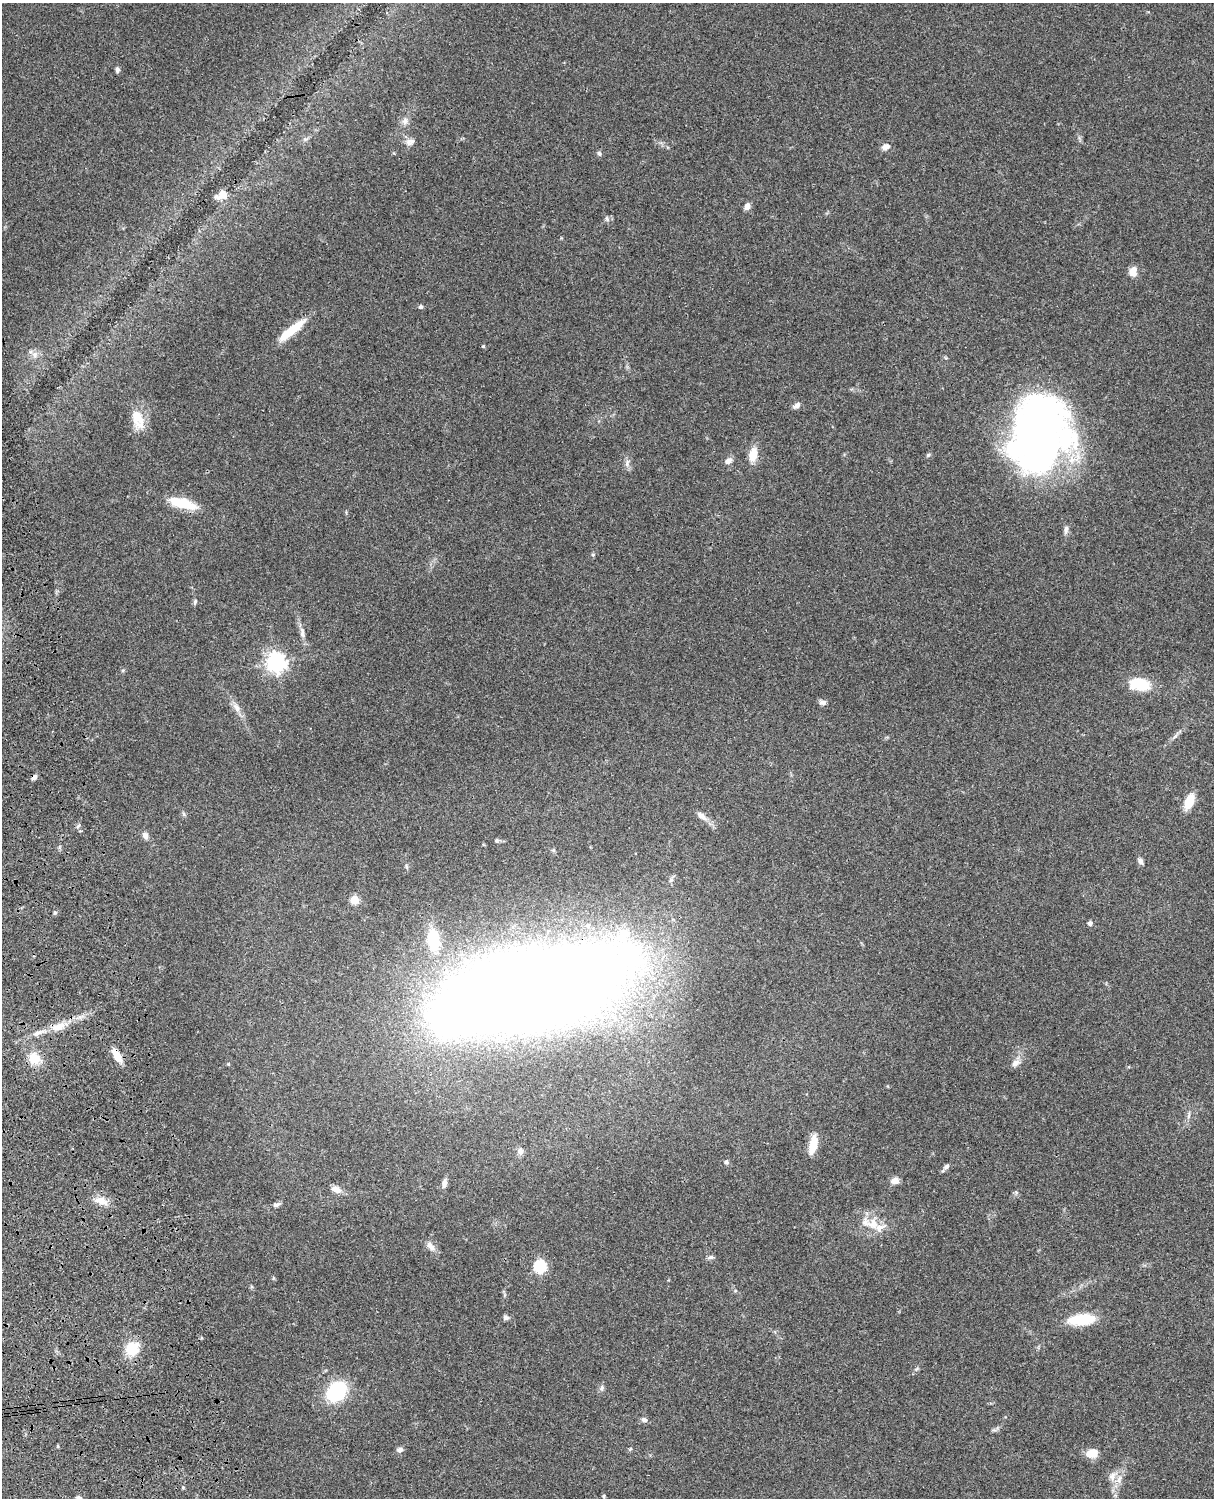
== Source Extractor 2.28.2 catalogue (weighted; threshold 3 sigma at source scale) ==
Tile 7 of 4 x 3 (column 3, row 2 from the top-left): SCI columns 2545-3756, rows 1773-3268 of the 5087 x 4927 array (HDU 1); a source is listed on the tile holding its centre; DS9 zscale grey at full resolution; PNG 1216 x 1500 px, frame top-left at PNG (2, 3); no overlay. Shown black and unused: <1% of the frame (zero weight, under 3 of 4 exposures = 6% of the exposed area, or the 3 px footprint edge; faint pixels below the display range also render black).
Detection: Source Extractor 2.28.2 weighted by HDU 2 'WHT'; one run over the whole footprint, this tile lists its part. Background 0.103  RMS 0.0065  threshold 0.0292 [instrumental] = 3 sigma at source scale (4.5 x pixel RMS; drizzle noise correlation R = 1.50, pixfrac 1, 0.05/0.05 arcsec/px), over >= 5 px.
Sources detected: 84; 2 inside a brighter object's white glare — not listed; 3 inside a brighter listed object's ellipse — not listed separately; the other 79 listed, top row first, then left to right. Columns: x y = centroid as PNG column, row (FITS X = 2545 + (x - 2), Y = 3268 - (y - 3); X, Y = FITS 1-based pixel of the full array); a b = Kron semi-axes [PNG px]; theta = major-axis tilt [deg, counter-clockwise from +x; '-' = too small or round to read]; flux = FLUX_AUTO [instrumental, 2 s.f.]
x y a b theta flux
117 69 7 5 86 1.6
405 121 11 6 75 2.8
305 139 9 4 25 1.3
410 142 13 8 15 3.3
886 147 11 8 23 3.1
599 153 6 5 - 1.4
222 195 12 10 31 6.4
747 206 7 6 - 3.5
607 219 7 6 - 1.5
1133 271 12 9 86 5.3
420 307 5 5 - 1.3
293 329 35 9 42 15
483 346 4 3 - 0.78
35 354 8 7 - 2.9
797 405 11 6 35 2.5
138 419 27 14 -68 13
1039 435 81 57 83 330
753 455 15 9 82 10
928 455 6 5 - 1
728 461 10 7 35 3.1
627 463 11 5 84 2.4
183 504 29 12 -13 18
1066 530 13 5 83 2.2
593 555 5 5 - 0.93
195 601 8 5 65 1.2
302 633 17 7 -79 3.8
276 662 7 7 - 320
1139 684 23 14 -9 19
823 702 9 6 -1 2.2
236 708 15 7 -65 4.5
1175 736 8 4 52 1.5
34 777 8 5 46 2
1189 802 16 8 68 12
184 814 6 5 - 1.1
702 816 17 7 -41 4.4
79 826 8 4 51 1.1
145 835 10 7 -62 2.7
497 841 6 5 - 1.2
553 850 5 5 - 0.95
1140 861 8 6 -54 2.1
671 880 7 5 45 1.5
354 900 5 5 - 23
55 912 5 4 - 0.94
1090 923 6 5 - 1.6
433 939 23 13 -86 24
529 990 119 44 15 3000
58 1027 21 9 18 9.3
38 1033 14 6 27 3.8
117 1056 17 7 -60 8.4
34 1058 14 12 -54 12
1015 1063 12 8 27 3.7
1189 1116 9 4 81 1.6
813 1144 22 8 78 12
520 1151 9 8 - 2.7
726 1162 6 5 - 1.4
946 1166 8 6 41 1.9
895 1181 9 7 6 4.3
444 1183 11 6 83 2.8
336 1189 13 8 -20 4.5
101 1201 16 9 -16 6.9
276 1204 10 6 21 2
873 1224 17 15 2 11
431 1246 17 8 -50 3.9
711 1257 8 5 9 1.5
540 1266 6 6 - 75
506 1317 7 6 - 1.8
1082 1319 28 11 5 24
132 1349 14 13 - 17
916 1369 6 4 35 0.99
602 1388 7 5 71 1.6
336 1391 17 12 45 54
644 1420 8 6 -22 1.9
58 1446 5 3 - 0.58
630 1449 6 3 19 0.71
400 1450 7 6 - 2.5
1092 1453 13 9 13 8.9
1112 1476 13 8 73 4.4
603 1496 5 4 - 0.81
79 1498 7 5 -29 2.4
Overlapping masked pixels (flux is a lower limit): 3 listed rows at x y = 34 777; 529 990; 117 1056
Isophote crosses this tile's border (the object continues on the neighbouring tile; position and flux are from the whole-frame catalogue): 1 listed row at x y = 79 1498